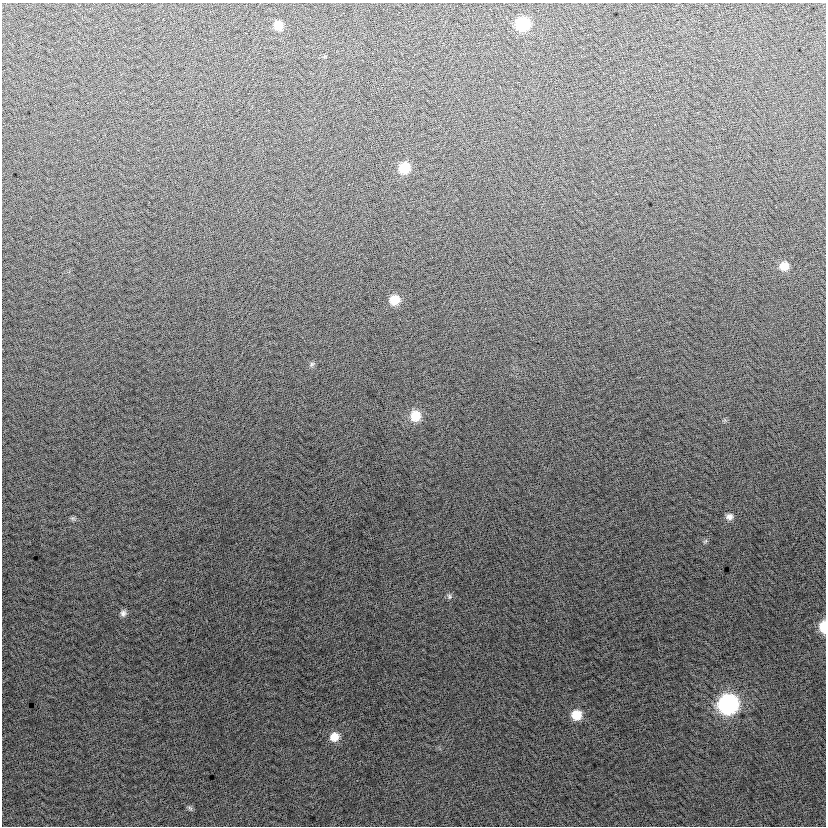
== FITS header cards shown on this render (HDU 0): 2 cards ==
NAXIS1  =                  824
NAXIS2  =                  824

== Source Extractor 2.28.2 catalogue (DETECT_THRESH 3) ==
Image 824 x 824 px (HDU 0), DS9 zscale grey, 1 PNG px = 1 image px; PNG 828 x 828 px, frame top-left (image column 1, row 824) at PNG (2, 3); no overlay
Background 0.544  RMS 13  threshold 39.8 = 3 sigma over >= 5 px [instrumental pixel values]
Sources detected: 17; all 17 listed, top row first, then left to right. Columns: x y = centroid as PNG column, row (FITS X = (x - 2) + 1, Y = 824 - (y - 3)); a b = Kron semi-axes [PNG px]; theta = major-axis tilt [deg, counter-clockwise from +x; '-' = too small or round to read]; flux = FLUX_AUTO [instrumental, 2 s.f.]
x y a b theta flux
522 24 10 9 - 56000
278 26 9 9 - 12000
404 168 10 9 - 24000
784 266 9 9 - 12000
394 300 10 9 - 18000
312 364 8 5 50 2000
415 416 12 11 - 18000
729 517 9 8 - 4600
73 518 8 4 -9 1900
705 541 7 4 44 1500
449 596 8 7 - 2400
123 613 9 7 80 3600
823 627 10 6 -88 22000
728 704 11 11 - 260000
576 715 9 9 - 18000
334 737 10 9 - 11000
190 808 8 5 -36 1900
At the frame edge (FLAGS 8, measured only in part): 1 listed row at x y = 823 627